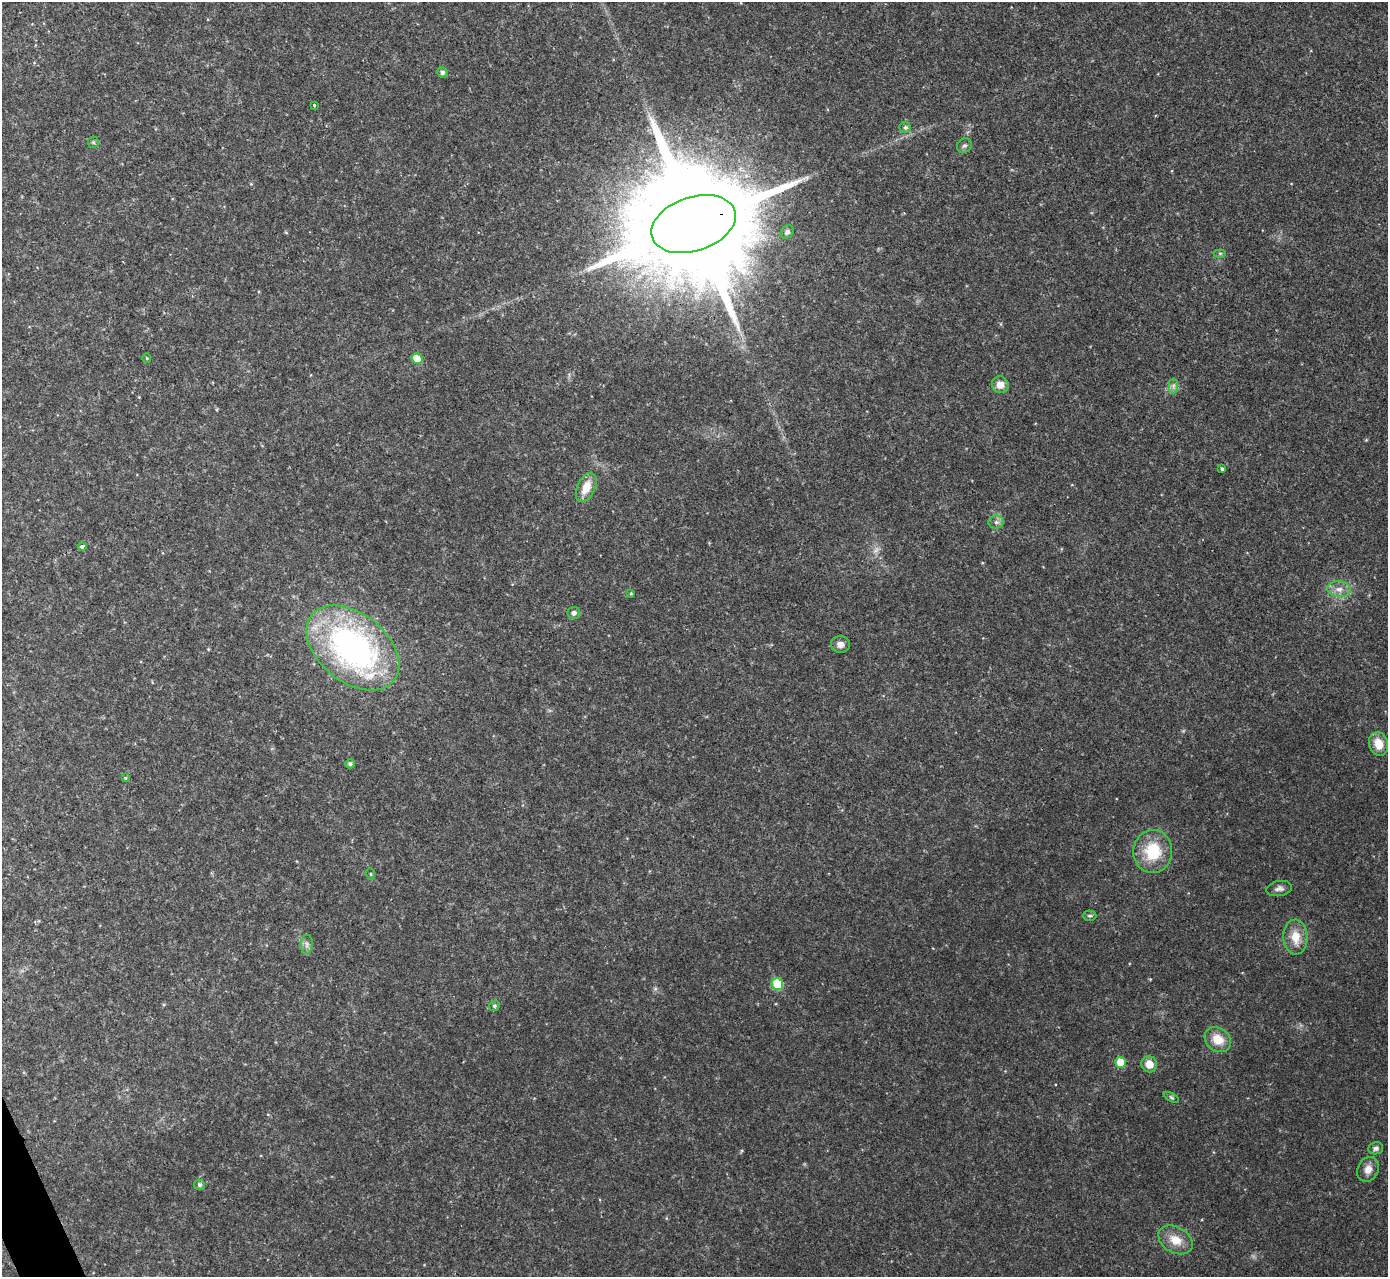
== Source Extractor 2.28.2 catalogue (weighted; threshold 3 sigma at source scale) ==
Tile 7 of 4 x 4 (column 3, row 2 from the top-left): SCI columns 2771-4156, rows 2701-3975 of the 5544 x 5529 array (HDU 1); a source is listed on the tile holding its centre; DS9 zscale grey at full resolution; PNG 1390 x 1279 px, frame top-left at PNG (2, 2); each listed source drawn as its Kron ellipse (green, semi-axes under 4 px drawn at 4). Shown black and unused: <1% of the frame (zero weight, under 2 of 3 exposures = <1% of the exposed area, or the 3 px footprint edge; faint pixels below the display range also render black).
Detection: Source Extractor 2.28.2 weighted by HDU 2 'WHT'; one run over the whole footprint, this tile lists its part. Background 0.0829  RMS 0.0087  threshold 0.0391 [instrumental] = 3 sigma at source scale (4.5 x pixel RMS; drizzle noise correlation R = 1.50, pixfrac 1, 0.05/0.05 arcsec/px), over >= 5 px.
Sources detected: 42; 1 too faint to see at this stretch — neither listed nor drawn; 1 inside a brighter listed object's ellipse — not listed separately; the other 40 listed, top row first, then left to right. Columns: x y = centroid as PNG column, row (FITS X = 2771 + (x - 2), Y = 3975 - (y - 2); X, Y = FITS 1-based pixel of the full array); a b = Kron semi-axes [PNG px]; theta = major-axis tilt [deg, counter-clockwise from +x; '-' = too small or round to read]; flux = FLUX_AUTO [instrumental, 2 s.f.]
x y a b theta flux
442 72 5 5 - 2.9
314 105 4 4 - 0.83
905 127 5 5 - 2
93 142 6 5 - 1.6
964 146 8 7 - 2.3
694 224 43 27 18 42000
787 232 7 6 - 2.2
1220 253 6 4 0 1.2
147 358 5 4 - 0.88
417 359 5 5 - 16
1000 385 8 8 - 7.9
1173 386 7 4 89 2.4
1222 468 3 3 - 2.3
586 487 16 9 65 14
996 522 8 6 1 2.8
82 546 4 3 - 3.7
1339 589 12 8 -4 6.2
631 593 4 3 - 0.82
574 613 6 6 - 2.9
840 644 9 8 - 5.2
353 648 53 34 -39 270
1379 744 12 9 -73 14
350 764 5 4 - 2.2
126 778 4 3 - 1.3
1153 851 21 19 85 34
371 874 5 3 - 0.86
1279 888 13 7 10 4
1090 916 7 5 1 1.6
1295 937 17 12 -87 15
307 944 9 6 85 3.1
777 984 6 5 - 34
494 1006 5 5 - 1.5
1218 1039 14 11 -38 15
1120 1062 5 5 - 19
1149 1064 8 7 - 9
1171 1097 8 3 -30 1.4
1376 1148 7 6 - 2.6
1368 1169 13 10 62 7.3
199 1185 5 5 - 2.3
1176 1240 18 13 -30 14
Overlapping masked pixels (flux is a lower limit): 1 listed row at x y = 694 224